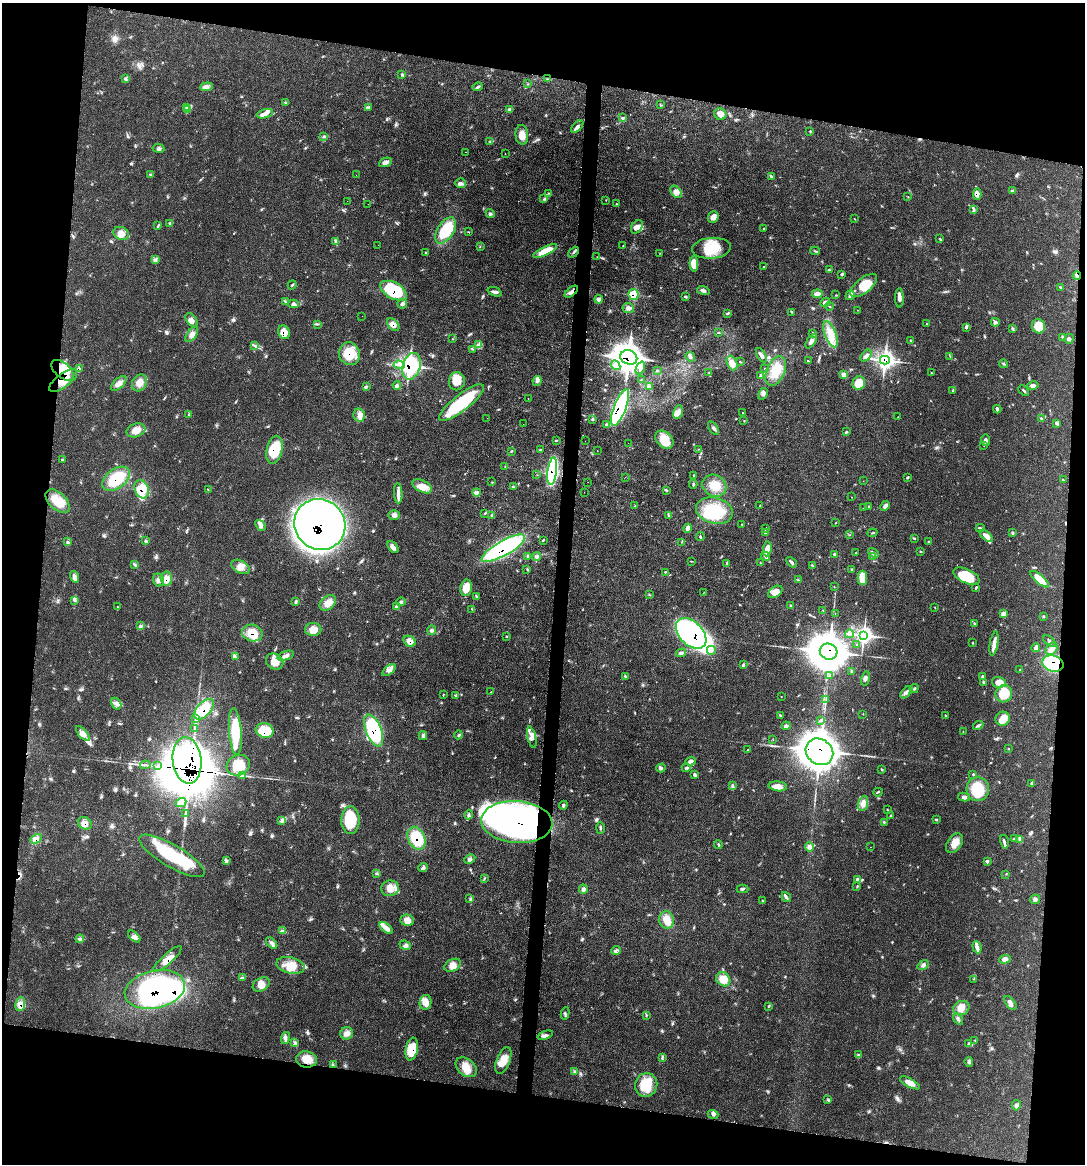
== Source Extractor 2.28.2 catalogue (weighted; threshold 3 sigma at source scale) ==
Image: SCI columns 122-4451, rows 3-4647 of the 4685 x 4648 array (HDU 1 of 3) = the unmasked area's bounding box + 8 px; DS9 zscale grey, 4 x 4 block average (1 PNG px = mean of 4 x 4 image px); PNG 1087 x 1166 px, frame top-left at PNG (2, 3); each listed source drawn as its Kron ellipse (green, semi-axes under 4 px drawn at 4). Shown black and unused: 19% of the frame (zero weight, under 3 of 4 exposures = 2% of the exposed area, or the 3 px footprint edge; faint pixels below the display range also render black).
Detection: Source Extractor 2.28.2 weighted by HDU 2 'WHT'. Background 0.0579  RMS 0.0033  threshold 0.0147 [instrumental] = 3 sigma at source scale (4.5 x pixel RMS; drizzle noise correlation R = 1.50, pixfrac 1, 0.05/0.05 arcsec/px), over >= 5 px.
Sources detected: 522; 20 inside a brighter object's white glare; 6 cosmic-ray / hot-pixel residue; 2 long thin detections or spike segments (spike, bleed or trail) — neither listed nor drawn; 9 coinciding with a brighter row at this scale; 35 inside a brighter listed object's ellipse — not listed separately; the other 450 listed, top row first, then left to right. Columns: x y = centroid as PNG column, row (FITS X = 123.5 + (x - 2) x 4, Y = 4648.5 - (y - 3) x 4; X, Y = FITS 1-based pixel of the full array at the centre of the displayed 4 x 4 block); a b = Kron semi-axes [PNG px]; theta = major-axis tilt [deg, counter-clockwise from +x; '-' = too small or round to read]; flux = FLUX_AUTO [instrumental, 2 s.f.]
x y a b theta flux
402 74 3 2 - 2.5
125 79 2 2 - 1.8
547 79 2 2 - 0.84
527 84 2 2 - 1
206 87 6 4 5 7.7
478 87 5 2 - 3.3
285 102 2 2 - 0.88
660 105 2 2 - 0.8
186 107 3 2 - 1.9
369 107 3 2 - 2.1
188 109 3 3 - 4.4
510 110 3 2 - 2.5
265 114 8 4 15 9.3
720 114 6 6 - 11
622 118 3 2 - 1.1
577 127 7 3 45 5.4
810 131 2 2 - 1.3
522 135 10 6 -83 18
324 136 3 2 - 1.9
490 142 2 2 - 1.2
158 148 6 3 -8 4.4
465 152 2 2 - 0.37
505 153 2 2 - 1.5
385 162 7 4 22 7.2
151 174 3 2 - 1.2
356 175 2 2 - 0.31
771 176 3 2 - 2.1
461 183 5 5 - 6
1012 190 3 2 - 1.1
676 192 7 4 -51 8.6
549 193 3 2 - 1.3
977 194 6 3 87 12
908 197 2 2 - 0.89
544 199 2 2 - 0.93
606 200 2 2 - 0.78
347 201 2 2 - 0.3
616 203 2 2 - 0.59
368 204 2 2 - 0.67
974 209 3 3 - 2.8
490 213 5 2 - 2.8
713 217 6 5 - 12
854 219 3 2 - 0.93
170 224 3 2 - 1.9
158 226 4 2 - 1.6
637 227 7 5 54 14
764 229 3 3 - 1.8
446 230 14 8 58 82
468 232 3 2 - 0.95
121 233 8 6 -24 16
940 239 3 2 - 1.2
335 242 3 2 - 2.4
378 245 2 2 - 0.76
623 245 2 2 - 0.61
480 247 2 2 - 0.69
711 248 19 10 5 58
545 251 13 4 25 35
815 251 5 2 - 2.3
574 252 6 2 46 3.2
426 253 2 2 - 1.2
659 254 2 2 - 0.53
597 257 2 2 - 0.52
155 260 4 2 - 2.3
694 264 8 4 89 23
763 267 3 2 - 1.3
829 270 3 2 - 1.4
842 274 4 2 - 2.2
1077 276 4 2 - 4.8
292 285 4 2 - 2.1
864 285 16 7 39 45
1061 287 2 2 - 2.4
394 291 14 8 -29 110
703 291 6 3 -16 5.5
495 292 7 3 -21 5.6
571 292 8 3 39 9.4
817 294 5 4 - 12
633 295 5 5 - 46
835 295 2 2 - 0.86
850 295 5 3 - 4.5
685 296 4 2 - 2.4
899 298 9 3 -89 8.7
599 299 4 4 - 8
285 301 2 2 - 1.1
825 302 5 3 - 6.1
294 304 5 4 - 5.4
402 304 5 4 - 4.9
829 306 4 2 - 1.4
628 308 5 5 - 6.9
858 310 3 2 - 0.65
791 312 3 2 - 1.2
728 313 2 2 - 0.85
362 316 2 2 - 0.72
192 320 8 5 -54 10
995 322 4 4 - 4.4
317 324 2 2 - 1.4
393 324 7 5 -46 12
927 324 2 2 - 0.69
1038 326 7 6 - 33
966 327 4 2 - 2.2
1012 329 4 2 - 2.5
284 332 7 5 -66 26
718 333 3 2 - 1.2
813 333 3 2 - 1.3
830 334 14 5 -69 27
192 335 8 4 53 9.5
1062 337 2 2 - 1.3
453 339 2 2 - 0.66
1069 339 5 3 - 4.1
811 341 8 3 55 7.8
911 341 4 2 - 2.2
478 345 3 2 - 2.3
255 346 3 2 - 2.4
473 349 2 2 - 0.82
349 354 11 10 - 52
761 355 8 3 -60 6.7
866 356 7 4 49 7.7
950 356 4 2 - 1.6
629 357 8 7 - 2300
690 357 5 3 - 4.5
885 360 5 4 - 670
808 361 2 2 - 1.2
740 362 3 2 - 0.84
732 363 7 5 -68 16
1004 364 4 2 - 2.2
399 365 5 3 - 7.3
616 365 5 3 - 5.9
411 366 13 8 75 130
79 368 3 3 - 3.2
640 368 7 4 69 8.7
764 369 2 2 - 0.49
63 370 13 7 -41 56
657 370 3 2 - 1.7
776 371 15 9 67 40
709 373 2 2 - 1.3
931 373 2 2 - 0.77
761 375 3 2 - 2.8
844 375 3 3 - 11
641 379 2 2 - 0.99
63 381 17 6 36 37
457 381 9 8 - 26
537 381 5 3 - 4.5
119 383 9 5 42 11
139 383 9 7 62 16
859 383 7 6 - 34
397 385 4 4 - 4.5
366 386 3 2 - 2.3
1033 386 6 3 14 6.6
649 387 4 2 - 9.8
953 390 3 2 - 2.4
1024 391 6 2 -42 2.4
763 394 6 4 61 6.5
528 399 2 2 - 2.2
461 403 28 8 38 120
620 407 19 6 69 600
997 409 4 2 - 4.6
678 412 7 4 79 10
743 413 2 2 - 0.73
189 415 3 2 - 1.6
359 415 7 5 -79 10
898 417 2 2 - 0.57
487 418 2 2 - 0.49
592 419 3 2 - 2.1
1042 419 3 2 - 3.2
744 421 3 2 - 1.1
1057 423 4 3 - 3.6
523 424 2 2 - 0.44
607 425 4 3 - 4
713 428 8 2 -55 4.8
136 430 9 6 21 18
846 432 3 2 - 2.4
556 440 3 2 - 1.5
664 440 10 7 -44 45
985 440 6 3 -83 6.4
585 441 2 2 - 0.41
628 443 2 2 - 0.63
984 445 2 2 - 0.9
698 449 3 2 - 1.1
274 450 14 8 76 72
541 450 2 2 - 1.3
511 451 3 2 - 1.7
597 451 2 2 - 0.56
62 459 2 2 - 0.71
505 467 2 2 - 0.89
552 471 14 4 83 260
537 475 2 2 - 0.67
694 476 3 2 - 2.4
625 477 2 2 - 0.28
907 477 4 2 - 2.3
116 479 15 9 36 68
1063 480 3 2 - 1.1
863 481 2 2 - 0.5
492 482 2 2 - 0.71
588 482 2 2 - 0.31
693 484 5 2 - 2.6
422 486 10 6 -27 21
714 486 12 10 -27 30
513 487 2 2 - 2.9
142 489 9 7 -69 40
208 489 2 2 - 0.72
666 490 3 2 - 2.2
477 492 4 3 - 4.5
584 492 2 2 - 0.34
398 493 10 3 -87 10
851 497 2 2 - 0.62
58 501 15 8 -44 40
760 505 3 2 - 0.95
635 506 3 2 - 2
885 506 5 4 - 6.6
869 507 3 3 - 2.4
864 508 2 2 - 0.93
714 511 18 13 -14 90
485 513 2 2 - 1.5
394 515 6 4 -1 7.2
668 515 4 2 - 2
492 516 4 4 - 3.5
836 523 2 2 - 1.1
320 524 26 25 - 1300
742 524 2 2 - 1.1
260 525 6 3 -52 6.3
688 528 4 3 - 12
766 528 4 2 - 1.3
980 528 4 2 - 2.7
765 533 3 2 - 1.6
872 533 5 2 - 2
1012 533 3 2 - 1.6
850 535 2 2 - 0.77
986 536 8 4 -41 14
700 537 4 2 - 1.7
915 538 3 2 - 1.1
146 540 3 2 - 2.1
543 540 2 2 - 1.6
68 542 3 2 - 1.1
682 542 2 2 - 0.82
928 542 3 2 - 1.4
393 547 7 4 -51 9
503 548 24 7 30 340
767 549 7 3 81 22
921 552 2 2 - 1.6
856 553 2 2 - 0.66
873 553 6 3 -32 4.9
834 554 3 2 - 3.2
765 556 5 3 - 4.6
527 557 3 2 - 1.6
537 557 4 3 - 4.7
872 557 3 2 - 2.1
691 561 2 2 - 0.95
791 562 6 2 -46 5.1
760 563 2 2 - 0.68
134 564 3 2 - 2
727 564 3 2 - 2.2
812 565 2 2 - 1.2
240 567 10 6 -29 16
527 569 2 2 - 1.2
852 570 3 2 - 3.1
665 572 3 2 - 1.3
966 576 14 7 -25 75
75 577 6 4 -71 7.1
166 578 7 6 - 15
862 578 7 5 -90 38
1040 579 12 4 -40 36
159 580 6 5 - 9.2
798 580 2 2 - 0.79
834 587 2 2 - 0.86
976 587 4 2 - 2.1
466 588 8 6 78 27
775 592 8 5 34 19
703 593 2 2 - 0.8
649 594 2 2 - 0.74
476 596 3 2 - 1.9
74 600 4 2 - 2.9
296 601 3 2 - 2.4
401 602 4 2 - 3.1
328 603 9 6 41 16
396 606 3 2 - 3
791 606 3 2 - 1.6
117 607 2 2 - 0.8
935 608 2 2 - 0.89
472 609 3 2 - 1.5
823 610 2 2 - 0.95
835 613 2 2 - 0.53
1003 614 3 3 - 11
1043 616 3 2 - 1.5
974 624 4 2 - 2.3
141 625 4 2 - 1.6
313 629 8 6 -1 20
432 630 5 3 - 4.1
252 633 10 8 -13 35
691 633 18 11 -45 600
849 634 4 3 - 4.6
864 635 4 4 - 590
507 636 2 2 - 1
410 641 6 5 - 13
1049 641 7 2 -43 4.1
973 643 3 2 - 1.4
994 643 12 3 80 15
857 644 2 2 - 0.98
1036 648 4 2 - 9.8
1051 649 7 5 48 12
711 650 4 3 - 5.8
829 652 9 8 - 7300
681 653 5 3 - 4.6
285 656 8 4 19 9.7
235 657 2 2 - 1.9
275 661 9 7 -33 28
1053 664 11 8 -15 160
743 665 3 3 - 2.8
1020 669 2 2 - 0.66
389 670 8 3 39 7.9
852 671 3 2 - 2.1
830 675 3 2 - 1.5
625 676 3 3 - 2.4
982 676 3 2 - 2.6
865 678 7 3 77 5.7
983 682 3 2 - 2.3
999 682 7 5 -14 20
914 688 5 2 - 2.8
491 692 2 2 - 0.51
906 692 7 3 46 6.3
1004 694 9 8 - 47
443 695 3 2 - 1
455 696 2 2 - 1.7
781 696 2 2 - 0.64
826 700 2 2 - 0.7
116 704 6 4 -60 9.4
204 709 12 7 48 52
863 714 2 2 - 0.69
780 715 3 2 - 1.9
945 715 2 2 - 1.3
196 719 4 2 - 4.1
1003 719 7 7 - 21
821 720 3 3 - 3.1
978 725 5 2 - 3.4
786 726 4 3 - 6.5
195 728 3 2 - 1.8
265 730 9 7 -15 80
374 730 17 7 -68 200
235 732 23 6 -85 76
963 732 2 2 - 0.76
83 734 9 4 -48 10
459 735 4 2 - 2.6
423 736 4 3 - 4.1
532 737 11 4 -76 10
773 739 2 2 - 0.59
1008 749 2 2 - 0.96
748 750 2 2 - 1.5
819 752 14 12 -38 4700
187 760 23 14 -83 2000
691 761 5 3 - 6.3
145 765 5 2 - 2.9
158 765 2 2 - 1.1
238 765 12 10 26 45
661 768 4 4 - 4
686 768 4 2 - 2.7
882 770 3 2 - 1.6
973 774 4 2 - 1.5
695 775 4 3 - 3.5
242 776 3 2 - 2.1
1031 783 4 3 - 2.6
733 785 4 2 - 3.2
778 786 9 5 -6 18
978 789 12 11 - 71
878 792 5 2 - 2.2
964 797 6 3 -12 5.7
181 802 5 4 - 7.1
863 804 7 5 73 11
563 805 4 3 - 3.3
887 810 2 2 - 1.2
186 813 3 2 - 1.5
469 815 5 2 - 3.2
891 816 2 2 - 1.5
936 819 3 2 - 1.7
350 820 14 9 89 85
282 821 4 2 - 3.2
517 822 36 21 -4 810
884 822 3 2 - 1.8
85 823 7 6 - 11
600 828 6 2 89 2.7
416 838 12 8 -66 82
36 839 6 4 28 9
1015 839 3 2 - 2.5
1020 839 3 2 - 2.9
1004 842 7 2 -77 3.9
954 843 11 7 54 20
718 844 4 2 - 2.1
809 847 4 4 - 8.8
870 847 2 2 - 0.47
172 856 37 11 -30 140
470 859 6 3 26 4.5
226 860 4 2 - 2.7
987 861 4 3 - 2.9
423 867 5 3 - 4.6
377 874 4 2 - 1.5
1006 874 2 2 - 0.86
484 879 2 2 - 0.79
857 879 4 3 - 3.6
857 886 3 2 - 1.1
390 888 9 7 10 20
583 889 5 3 - 7.5
743 889 6 2 0 3.1
786 897 5 2 - 4.1
470 898 2 2 - 0.95
1035 899 5 4 - 5.5
762 901 2 2 - 0.87
407 920 6 5 - 14
667 920 9 7 -84 23
386 928 8 4 -39 8.7
282 931 3 3 - 3.3
134 937 7 3 -42 6.6
80 939 4 2 - 2.2
272 943 7 2 -45 5.5
405 945 6 4 -22 6.9
977 947 6 4 -70 7.1
616 951 5 4 - 5.7
167 959 18 5 41 24
1005 959 6 4 20 7.7
291 965 14 8 -13 32
453 965 9 5 27 16
923 965 6 3 36 5.4
243 978 2 2 - 0.92
723 979 8 6 -41 27
974 979 2 2 - 0.74
261 984 9 6 31 15
155 989 30 19 12 340
425 1002 7 6 - 16
1010 1003 8 4 -49 8
20 1004 7 5 82 11
769 1006 3 2 - 1.2
961 1008 8 7 - 17
565 1013 6 2 81 2.6
647 1015 2 2 - 0.81
958 1019 6 2 -55 4.3
347 1033 6 6 - 10
545 1035 8 3 20 7.3
285 1038 6 3 72 6.3
975 1040 2 2 - 0.7
295 1042 3 3 - 3.5
969 1043 3 2 - 2.5
412 1049 11 6 79 51
858 1055 4 2 - 1.3
662 1057 2 2 - 1.3
307 1059 10 8 -9 22
503 1060 14 6 68 27
969 1062 5 2 - 2.7
333 1065 2 2 - 1.1
466 1067 12 8 -39 27
575 1071 2 2 - 1.2
910 1083 11 4 -29 15
646 1085 12 11 - 57
828 1100 4 2 - 2.5
1016 1105 5 3 - 4.3
713 1114 5 3 - 4.3
Overlapping masked pixels (flux is a lower limit): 40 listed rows (the first 20) at x y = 977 194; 1077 276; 394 291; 571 292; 633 295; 393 324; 284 332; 349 354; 629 357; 885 360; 411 366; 79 368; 63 370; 63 381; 620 407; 274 450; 552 471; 116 479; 142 489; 320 524
Diffuse or blended objects may show on this block-average render without a row.